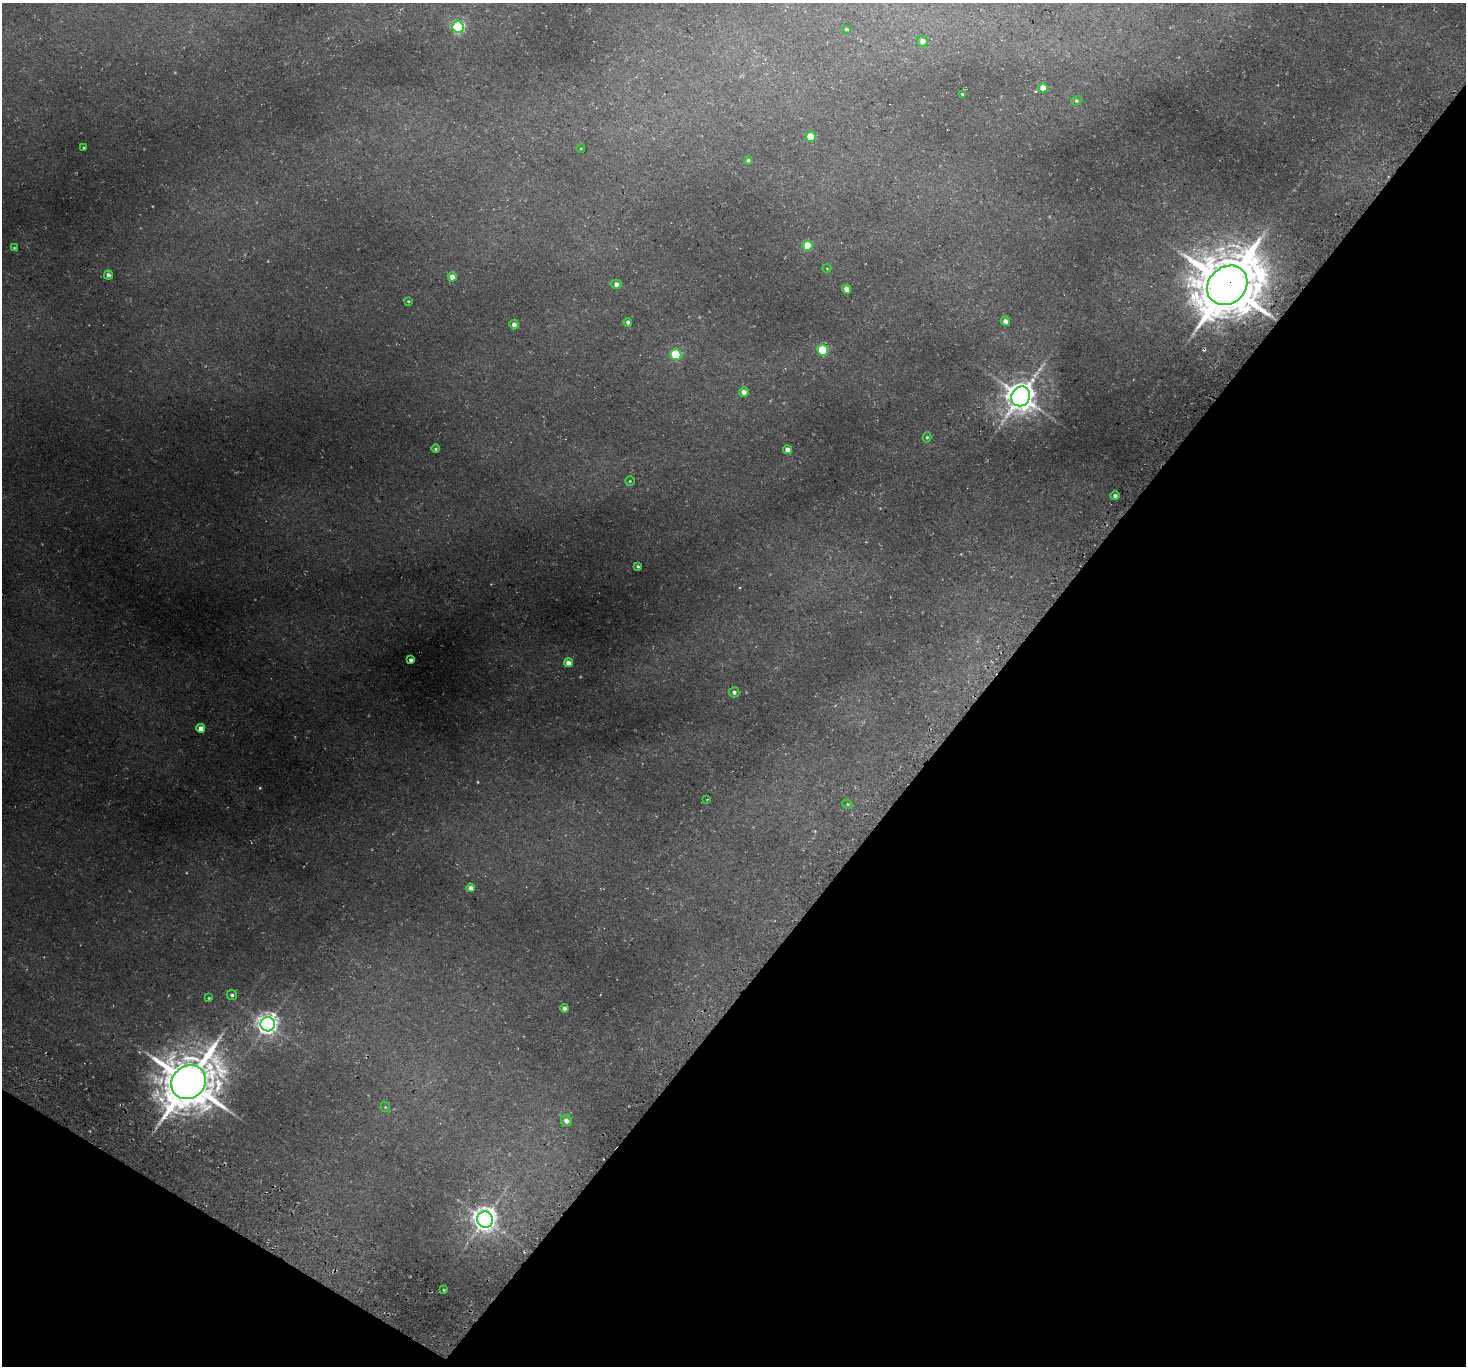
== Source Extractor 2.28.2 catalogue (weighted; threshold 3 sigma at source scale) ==
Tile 15 of 4 x 4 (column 3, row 4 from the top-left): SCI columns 2993-4456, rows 349-1712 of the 5988 x 6014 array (HDU 1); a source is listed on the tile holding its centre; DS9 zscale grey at full resolution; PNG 1468 x 1368 px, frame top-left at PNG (2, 3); each listed source drawn as its Kron ellipse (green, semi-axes under 4 px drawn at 4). Shown black and unused: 36% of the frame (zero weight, under 3 of 4 exposures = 5% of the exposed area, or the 3 px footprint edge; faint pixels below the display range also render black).
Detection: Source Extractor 2.28.2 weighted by HDU 2 'WHT'; one run over the whole footprint, this tile lists its part. Background 0.0418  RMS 0.0071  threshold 0.0321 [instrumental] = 3 sigma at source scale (4.5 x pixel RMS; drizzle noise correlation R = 1.50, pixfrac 1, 0.05/0.05 arcsec/px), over >= 5 px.
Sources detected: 52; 2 too faint to see at this stretch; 2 cosmic-ray / hot-pixel residue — neither listed nor drawn; the other 48 listed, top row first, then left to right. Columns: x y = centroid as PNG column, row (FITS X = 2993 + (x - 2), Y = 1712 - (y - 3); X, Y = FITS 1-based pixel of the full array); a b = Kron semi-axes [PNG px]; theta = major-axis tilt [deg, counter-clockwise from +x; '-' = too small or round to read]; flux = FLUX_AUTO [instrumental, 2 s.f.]
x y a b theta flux
458 27 6 5 - 120
846 29 3 3 - 3.1
923 41 6 5 - 5.4
1043 88 4 4 - 10
962 94 3 2 - 0.64
1076 101 5 4 - 1.2
811 137 5 5 - 23
84 148 3 2 - 0.62
581 148 4 3 - 0.51
748 160 4 4 - 1.4
808 246 5 5 - 25
14 248 4 3 - 0.54
827 268 4 3 - 0.56
108 275 5 4 - 2.6
452 277 4 4 - 7.8
616 284 5 4 - 3.2
1227 285 21 18 41 5900
847 289 4 4 - 8
408 301 4 3 - 0.82
1005 321 4 4 - 3.6
628 322 4 4 - 1.8
514 324 5 4 - 3.2
823 350 5 5 - 44
676 355 5 5 - 49
744 392 5 4 - 5.2
1021 396 10 9 - 1400
927 437 5 4 - 1.2
436 449 4 4 - 1.1
787 450 4 4 - 5.6
630 481 5 5 - 0.86
1115 496 4 4 - 2
638 567 3 3 - 1
411 660 4 3 - 2.2
568 663 4 4 - 5.4
734 692 5 5 - 2
201 729 4 4 - 7.3
707 799 3 2 - 0.37
848 804 5 4 - 0.87
471 888 4 4 - 4.2
232 995 5 4 - 1.6
209 998 3 3 - 0.74
564 1008 4 4 - 2.5
268 1024 7 7 - 520
189 1082 18 16 39 4200
385 1107 5 4 - 0.73
566 1121 6 5 - 3.7
485 1220 8 8 - 770
444 1290 3 2 - 0.59
Overlapping masked pixels (flux is a lower limit): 2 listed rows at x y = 1227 285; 189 1082